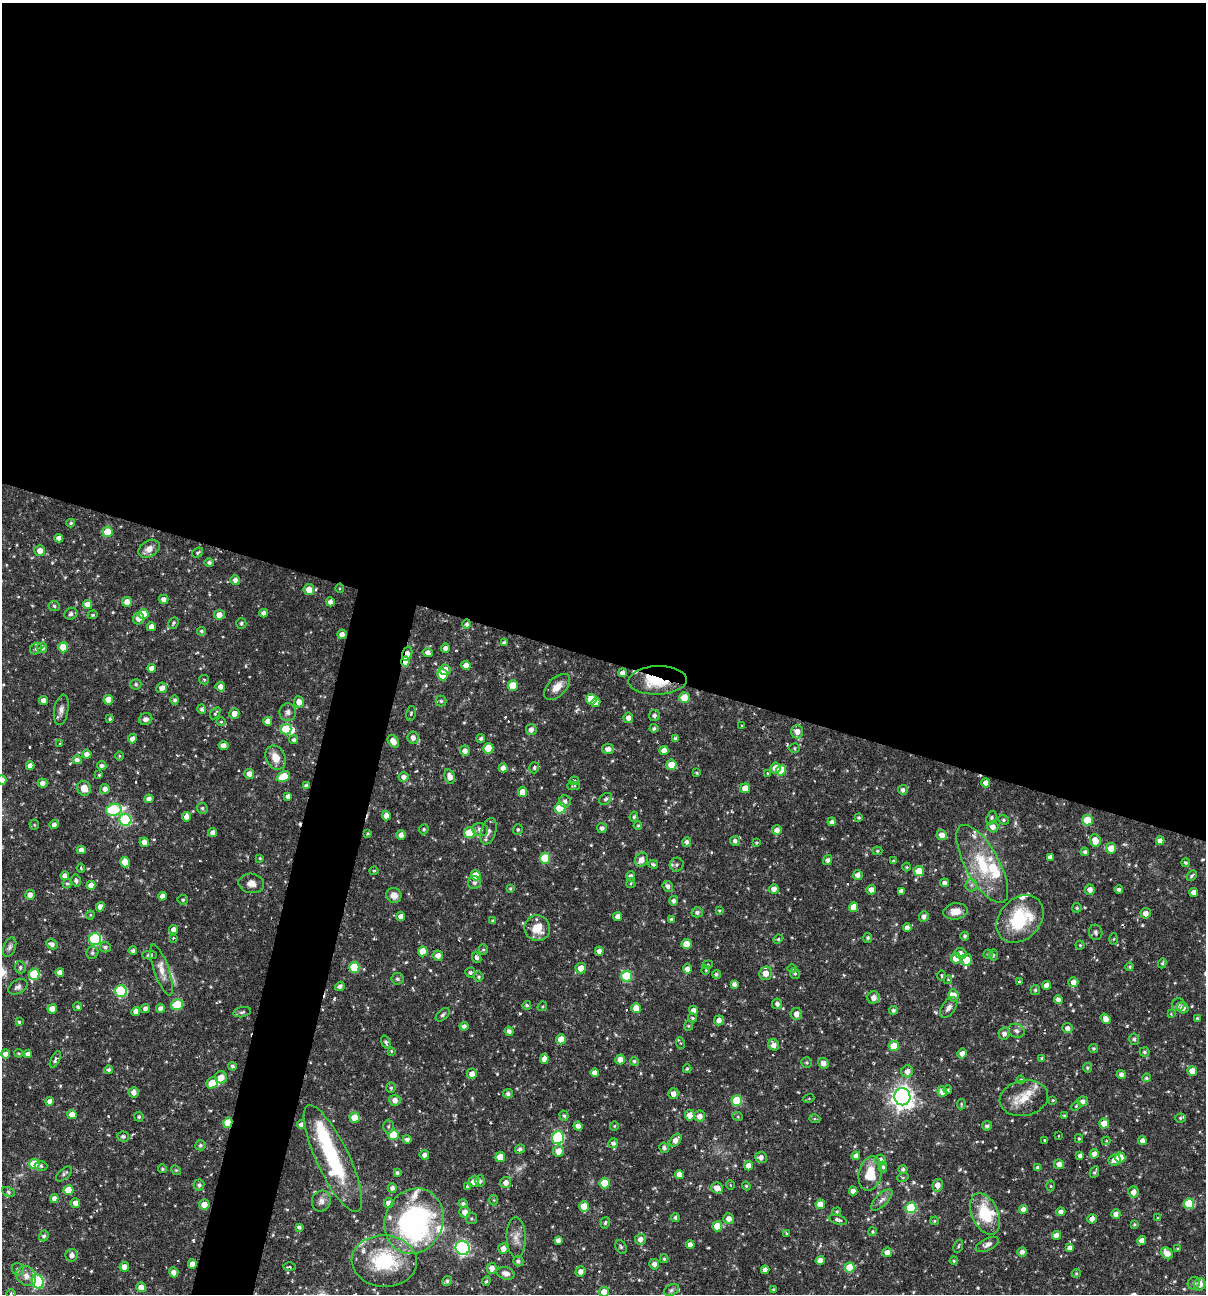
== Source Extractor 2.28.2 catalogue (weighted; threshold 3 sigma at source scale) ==
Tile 3 of 4 x 4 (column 3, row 1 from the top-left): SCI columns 2657-3860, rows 3877-5168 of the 5187 x 5168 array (HDU 1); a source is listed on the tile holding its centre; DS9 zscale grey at full resolution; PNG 1208 x 1296 px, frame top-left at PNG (2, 3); each listed source drawn as its Kron ellipse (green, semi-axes under 4 px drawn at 4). Shown black and unused: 54% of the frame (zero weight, under 3 of 6 exposures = <1% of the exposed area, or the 3 px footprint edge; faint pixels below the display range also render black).
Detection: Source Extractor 2.28.2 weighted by HDU 2 'WHT'; one run over the whole footprint, this tile lists its part. Background 0.00458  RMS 0.0047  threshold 0.0193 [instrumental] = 3 sigma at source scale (4.09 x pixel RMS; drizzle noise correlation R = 1.36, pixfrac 0.8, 0.05/0.05 arcsec/px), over >= 5 px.
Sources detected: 591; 2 too faint to see at this stretch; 2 inside a brighter object's white glare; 3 cosmic-ray / hot-pixel residue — neither listed nor drawn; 19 inside a brighter listed object's ellipse — not listed separately; of the other 565, all 500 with FLUX_AUTO >= 0.435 (the completeness limit of this list) listed and drawn (65 fainter detections not listed), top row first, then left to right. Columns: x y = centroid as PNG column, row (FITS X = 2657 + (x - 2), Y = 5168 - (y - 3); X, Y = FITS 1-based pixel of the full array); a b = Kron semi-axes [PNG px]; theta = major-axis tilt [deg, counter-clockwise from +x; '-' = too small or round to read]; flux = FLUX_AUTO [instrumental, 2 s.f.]
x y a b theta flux
71 523 4 3 - 0.68
107 532 5 5 - 8.4
59 538 4 4 - 1.9
149 549 11 8 32 3.6
40 551 5 5 - 2.8
198 553 6 4 37 0.74
209 563 4 4 - 1.1
235 580 5 4 - 1.9
340 588 4 4 - 0.46
309 590 5 5 - 4.9
164 599 5 4 - 2
127 602 5 5 - 3.4
330 602 4 4 - 1.9
87 604 4 4 - 3.6
54 606 5 5 - 0.73
264 613 4 4 - 2.3
71 614 7 5 33 1.3
143 614 5 5 - 6.9
93 615 5 4 - 0.56
219 615 5 5 - 3.3
139 619 6 5 - 2.4
173 623 6 5 - 0.73
241 623 5 5 - 0.81
467 624 5 4 - 1.1
151 627 4 4 - 3.1
201 631 4 4 - 0.83
342 634 5 4 - 2.1
504 643 4 4 - 0.82
63 647 5 5 - 7.5
42 648 5 5 - 2.1
445 648 4 4 - 1.6
36 649 6 5 - 1.1
428 653 5 4 - 1.8
407 654 7 5 75 3
405 662 5 4 - 11
466 665 4 4 - 3.1
151 668 4 4 - 2.6
445 670 5 5 - 3.7
623 673 4 4 - 2.2
443 675 5 5 - 11
204 680 5 4 - 0.53
658 680 29 14 2 16
136 684 5 5 - 0.95
513 685 5 5 - 7.7
220 687 5 4 - 2.6
557 687 16 9 45 4.5
162 688 5 5 - 2.6
684 697 5 5 - 6.8
591 699 5 5 - 8.8
43 700 4 4 - 2.4
108 700 5 4 - 5.4
175 700 4 4 - 1
441 701 5 5 - 0.66
299 702 5 5 - 3
596 702 4 4 - 2.8
202 709 5 4 - 0.97
61 710 15 7 81 2.3
288 712 9 8 - 1.7
215 713 7 3 56 0.69
411 713 7 4 79 0.7
234 714 5 5 - 3.3
654 715 5 5 - 1.3
628 718 5 5 - 2.3
110 719 4 4 - 0.79
146 719 7 6 - 1.7
268 721 4 4 - 2.4
221 722 4 4 - 0.55
742 726 3 3 - 0.57
654 728 4 4 - 0.86
286 729 5 5 - 15
531 730 5 5 - 2.2
797 732 7 6 - 3.5
413 738 6 5 - 2.3
481 738 4 4 - 0.84
132 739 5 4 - 2.1
675 739 4 4 - 0.88
294 740 4 4 - 0.97
393 741 7 5 -55 3.9
60 744 3 3 - 0.75
224 746 5 4 - 2.6
488 748 5 5 - 9.4
794 748 5 4 - 0.61
608 749 6 5 - 2.3
664 750 5 4 - 2.7
465 751 5 5 - 2.5
87 754 5 4 - 2.1
119 756 5 3 - 0.44
276 758 12 9 -65 5.1
77 760 4 4 - 1.7
671 765 5 5 - 6.5
30 766 4 4 - 2.5
102 766 4 4 - 1.3
503 768 4 4 - 2.6
534 768 5 5 - 0.87
776 768 5 5 - 3.8
781 770 5 5 - 11
697 773 4 3 - 0.49
767 773 3 2 - 0.43
249 774 5 5 - 2.7
99 775 3 3 - 0.52
450 776 7 5 -74 3.1
283 777 7 5 27 9.8
404 777 5 5 - 1.9
2 780 5 4 - 2.6
574 781 5 4 - 0.84
42 783 5 4 - 2.2
986 783 4 4 - 2.2
306 786 4 4 - 1.3
574 786 6 4 1 0.65
84 788 7 6 - 4.5
745 788 5 5 - 5.1
105 789 5 5 - 2.2
903 790 5 5 - 1.3
522 792 5 4 - 4.4
288 796 4 4 - 1.9
149 799 4 4 - 2.1
606 799 7 5 39 0.92
565 801 6 5 - 1.4
202 808 6 5 - 0.95
560 808 5 5 - 18
114 810 8 6 11 38
386 816 4 4 - 2.8
186 817 4 4 - 2.4
634 817 5 4 - 0.79
859 817 4 4 - 0.69
991 818 7 5 69 1
125 820 6 6 - 38
1003 820 5 4 - 0.7
1088 820 5 5 - 13
832 822 4 4 - 1.3
34 825 5 5 - 0.53
54 825 4 4 - 1.7
638 826 4 4 - 0.56
993 827 5 5 - 2.6
602 828 5 5 - 1.4
424 829 5 4 - 0.73
480 829 8 6 -15 1.9
518 829 5 5 - 0.78
777 830 5 4 - 2.3
488 831 14 7 72 2.1
213 833 4 4 - 2.2
368 833 4 3 - 0.5
469 833 5 5 - 13
401 835 4 4 - 2.4
942 835 5 5 - 2.9
735 841 5 5 - 1.3
1095 841 6 5 - 5.3
1160 841 4 4 - 2.3
144 842 5 4 - 3.2
687 842 5 4 - 1.3
756 843 3 3 - 0.53
1111 848 5 5 - 6.1
81 850 4 4 - 2.3
877 851 5 4 - 0.61
1085 852 4 4 - 1.1
1050 857 4 4 - 1.9
260 858 4 3 - 0.48
545 858 5 5 - 16
641 860 7 6 - 3.2
827 860 5 4 - 1.4
894 861 3 3 - 0.87
125 862 5 4 - 5.1
1186 863 4 4 - 0.66
653 864 5 4 - 0.89
982 864 44 17 -61 22
677 865 7 7 - 1.2
907 867 4 4 - 0.46
81 868 4 3 - 0.49
374 871 4 4 - 0.54
919 871 5 5 - 8.1
476 875 5 5 - 6.5
858 875 5 5 - 2.1
65 876 4 4 - 2.5
631 876 5 4 - 1.3
1192 876 6 3 46 0.7
76 881 6 5 - 1.2
251 883 13 9 -11 2.9
475 883 6 6 - 1.5
631 883 5 4 - 0.59
944 883 4 4 - 1.5
67 884 5 4 - 0.61
91 885 4 4 - 2.7
971 885 6 6 - 1.1
668 886 6 5 - 1.5
510 888 4 3 - 0.59
774 889 5 4 - 2.3
1119 889 4 4 - 1.2
871 890 5 4 - 2.3
1090 890 5 5 - 2.4
901 891 4 4 - 1.8
1194 892 4 4 - 2.3
30 895 5 5 - 2.4
394 895 8 7 - 2.7
163 896 4 4 - 2.5
183 900 5 5 - 0.74
674 901 5 4 - 1.3
100 907 4 4 - 2.3
854 907 5 4 - 4.1
1077 908 5 4 - 0.72
719 910 4 4 - 0.6
955 911 12 8 8 4.2
697 912 6 5 - 1.3
1146 913 5 5 - 2.3
90 915 4 4 - 0.47
401 916 4 4 - 2.3
618 916 5 4 - 2.3
924 916 5 4 - 1.9
671 919 4 3 - 0.74
1020 919 26 20 47 25
493 921 4 3 - 0.75
907 927 4 4 - 1.8
537 928 13 12 - 7.1
173 930 4 4 - 2.1
1096 932 7 6 - 1.1
965 936 4 4 - 0.89
173 938 3 3 - 0.57
868 938 5 3 - 0.91
95 939 6 6 - 46
778 939 5 4 - 0.57
1113 939 5 3 - 0.44
52 944 6 5 - 1.9
687 944 5 5 - 6.2
1080 945 4 4 - 0.51
10 947 10 6 69 1.4
105 947 5 5 - 1
483 950 5 4 - 0.6
133 951 4 4 - 1.2
423 951 5 5 - 7.1
599 951 4 4 - 1.8
92 953 6 5 - 0.94
960 953 6 5 - 2.1
988 954 4 4 - 0.64
150 955 7 4 0 1
438 955 5 5 - 2.5
993 955 5 3 - 0.53
477 958 6 4 -64 1.2
956 958 5 5 - 6.1
966 960 6 5 - 7.4
1162 963 5 4 - 0.57
708 965 5 4 - 0.58
20 967 6 5 - 0.98
354 967 5 5 - 13
1130 967 4 4 - 0.61
581 968 5 5 - 4
687 969 4 4 - 2.3
792 969 4 4 - 0.49
161 970 27 7 -71 4.3
706 970 4 4 - 0.49
470 972 5 5 - 0.87
60 973 4 4 - 2.5
766 973 7 6 - 4.1
795 973 5 4 - 0.75
34 974 5 5 - 21
716 974 4 4 - 0.84
942 975 5 3 - 0.54
627 976 5 5 - 22
479 977 5 5 - 0.79
397 979 6 5 - 1
948 980 4 3 - 0.54
1019 982 3 2 - 0.74
1073 982 5 5 - 2.5
734 984 4 4 - 1.6
1046 985 4 4 - 2.4
340 986 5 4 - 1.5
18 987 10 6 28 1.6
1035 990 5 4 - 0.86
121 991 6 5 - 35
954 995 6 5 - 2.8
874 998 6 6 - 3
1058 1000 4 4 - 1.9
777 1004 5 5 - 1.4
1178 1004 6 6 - 1
177 1005 6 5 - 16
527 1005 4 4 - 0.74
542 1006 5 4 - 0.57
78 1007 4 4 - 0.84
145 1008 5 4 - 1.5
160 1008 4 4 - 2.1
636 1008 5 4 - 4.8
949 1008 12 6 56 2.2
1183 1008 6 5 - 2.6
52 1009 5 4 - 4.5
694 1010 5 4 - 2.2
893 1010 4 4 - 0.94
136 1011 4 4 - 2.3
242 1012 9 5 11 1
796 1014 6 5 - 2.6
1171 1014 3 3 - 0.5
443 1015 8 5 45 0.91
693 1018 4 3 - 0.55
1197 1018 3 3 - 0.45
1106 1019 6 4 -55 3.2
719 1020 5 5 - 2.5
19 1022 4 3 - 0.69
464 1026 4 4 - 1.5
688 1026 5 4 - 0.5
1067 1028 5 5 - 2
509 1031 4 4 - 1.6
1016 1031 8 6 -18 1.6
1004 1033 6 5 - 1.7
561 1039 5 5 - 3.7
1134 1039 6 5 - 0.99
386 1042 7 4 -69 1
680 1043 6 4 -70 0.58
774 1045 6 5 - 2.5
894 1046 5 5 - 9.3
1093 1048 4 4 - 0.71
391 1051 3 3 - 0.5
1144 1052 5 4 - 0.79
19 1053 4 3 - 0.5
962 1053 5 4 - 2.5
5 1054 4 4 - 2.2
28 1054 4 4 - 2.2
1042 1058 3 3 - 0.49
55 1059 9 4 64 1.5
544 1059 5 4 - 3
620 1059 5 4 - 3.6
634 1061 4 4 - 0.79
807 1062 5 5 - 0.73
823 1063 5 5 - 2.3
232 1066 4 4 - 1
1087 1068 5 4 - 0.69
687 1069 4 4 - 0.65
109 1070 4 4 - 1
907 1071 6 6 - 2.9
1192 1071 5 4 - 4.5
595 1073 4 4 - 2.6
472 1074 5 5 - 2.7
1121 1075 4 4 - 1.5
221 1077 6 6 - 3.6
1146 1078 4 4 - 0.87
1021 1080 4 4 - 0.71
212 1083 6 5 - 5.3
391 1088 5 4 - 0.65
948 1090 4 3 - 0.64
942 1091 5 5 - 3.8
134 1092 5 5 - 2.5
508 1094 5 4 - 1.2
673 1094 5 5 - 2.6
902 1097 8 8 - 280
809 1098 5 3 - 0.44
1024 1098 24 17 12 9.4
395 1100 5 5 - 2.6
1053 1100 3 3 - 0.44
50 1101 4 4 - 2.3
737 1101 5 5 - 19
1083 1101 5 5 - 1.7
961 1104 5 3 - 0.48
1076 1106 5 3 - 0.46
72 1115 4 4 - 3.9
690 1115 5 5 - 4
1065 1115 3 3 - 0.59
564 1116 5 4 - 0.77
700 1116 5 5 - 2.8
139 1117 5 4 - 0.87
738 1117 5 3 - 0.44
355 1118 5 5 - 7.8
1180 1118 5 4 - 0.6
815 1119 5 3 - 0.56
228 1123 5 4 - 13
1104 1123 5 5 - 5
301 1125 4 4 - 2.2
388 1126 7 5 89 0.88
578 1126 4 4 - 2.6
614 1126 4 4 - 0.47
987 1126 5 4 - 0.99
393 1135 5 5 - 12
123 1136 5 5 - 1.3
1059 1136 3 2 - 0.48
558 1137 6 6 - 43
407 1139 4 4 - 1.4
1079 1139 4 3 - 0.58
675 1140 7 5 52 3
1044 1140 3 3 - 0.91
1106 1141 4 4 - 0.52
1142 1141 4 4 - 2
613 1143 5 4 - 1.3
200 1145 5 5 - 0.89
664 1148 5 5 - 1.2
520 1149 5 4 - 0.99
558 1151 5 5 - 3.7
1094 1154 4 4 - 2.3
424 1155 5 4 - 2
1080 1155 4 4 - 1.3
856 1156 4 4 - 2.4
500 1157 5 5 - 6.5
761 1157 6 5 - 2.2
1120 1158 5 5 - 9.2
333 1159 58 16 -65 36
880 1160 5 5 - 2.2
1114 1160 6 5 - 2.9
34 1164 5 5 - 11
1059 1164 5 4 - 2.3
41 1166 6 5 - 0.74
748 1166 5 4 - 3.2
883 1167 5 4 - 0.81
1038 1168 4 3 - 1.2
162 1169 4 4 - 0.6
903 1169 4 4 - 0.97
176 1170 5 4 - 0.54
1094 1172 6 3 64 0.76
397 1173 4 3 - 1
870 1173 17 11 77 9.9
64 1174 9 5 42 1.2
679 1174 4 4 - 2.5
903 1177 6 4 19 0.47
480 1181 6 5 - 0.73
474 1182 5 5 - 2.6
506 1183 5 5 - 2.8
605 1183 5 5 - 11
199 1185 5 5 - 1.2
730 1185 4 4 - 0.5
938 1185 6 5 - 3.5
746 1186 4 4 - 0.52
1051 1186 5 3 - 0.44
467 1187 3 3 - 0.68
392 1188 4 4 - 1.6
717 1188 6 5 - 3.6
68 1190 5 5 - 8.4
853 1191 4 4 - 2.2
8 1192 7 4 -29 0.76
1133 1192 6 5 - 2.6
54 1198 4 4 - 2.1
494 1200 5 3 - 0.48
882 1200 14 6 46 2
321 1201 10 9 - 2.4
75 1203 5 4 - 2.5
389 1203 5 5 - 2.6
463 1204 4 4 - 1
820 1204 5 4 - 4.4
1189 1204 5 5 - 16
204 1205 5 5 - 3.5
584 1206 5 5 - 6.7
911 1208 5 5 - 23
1023 1209 4 4 - 2.2
465 1212 5 5 - 3.3
837 1212 4 4 - 0.59
1061 1212 4 4 - 2.1
985 1214 22 13 -65 18
1116 1214 4 4 - 2.2
675 1217 4 4 - 0.95
1158 1218 3 3 - 0.51
472 1219 5 5 - 0.83
729 1219 5 5 - 2.7
1092 1219 5 4 - 2.3
838 1220 9 4 -17 1.1
414 1221 33 29 66 100
934 1221 4 4 - 0.45
605 1223 6 4 74 0.68
1134 1224 3 3 - 0.47
717 1226 5 5 - 7.8
299 1227 4 3 - 1
873 1232 4 4 - 0.54
786 1233 3 3 - 0.52
1057 1235 4 4 - 2.6
44 1236 5 5 - 1.1
516 1238 20 9 -88 3.9
640 1239 5 5 - 2.4
558 1240 4 4 - 1.7
1142 1240 4 4 - 2.5
987 1244 12 6 25 2
690 1245 4 4 - 2.6
958 1246 7 4 70 0.64
621 1247 7 5 -62 0.84
463 1248 7 6 - 81
1070 1248 4 4 - 2.2
503 1249 5 5 - 2.7
1178 1249 3 3 - 0.46
887 1252 5 5 - 2.7
1022 1252 5 4 - 2
1167 1253 6 5 - 3.8
72 1255 6 6 - 2
664 1259 4 4 - 0.67
820 1260 5 4 - 2.7
384 1261 32 26 -3 31
518 1261 5 5 - 1.1
954 1261 4 3 - 0.51
192 1264 5 4 - 2.1
654 1264 5 5 - 2
124 1267 5 4 - 4
289 1267 6 3 0 0.66
850 1267 5 5 - 9.3
492 1268 5 5 - 2.7
18 1269 6 6 - 0.94
765 1270 4 4 - 2.2
580 1271 5 5 - 2.2
174 1272 5 4 - 2.6
506 1273 9 6 -16 2.1
1076 1273 4 4 - 0.5
26 1276 10 9 - 3
447 1281 5 4 - 1.1
486 1281 5 4 - 0.62
38 1282 7 6 - 45
1194 1283 6 6 - 1
1200 1284 6 5 - 4.4
141 1287 5 5 - 3.4
671 1290 8 5 27 1.1
774 1290 4 4 - 0.83
604 1292 5 5 - 3.6
11 1294 4 4 - 0.51
Overlapping masked pixels (flux is a lower limit): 5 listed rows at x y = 407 654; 405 662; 658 680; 986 783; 228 1123
Isophote crosses this tile's border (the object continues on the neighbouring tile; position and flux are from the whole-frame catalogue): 4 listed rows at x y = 2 780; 1200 1284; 604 1292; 11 1294